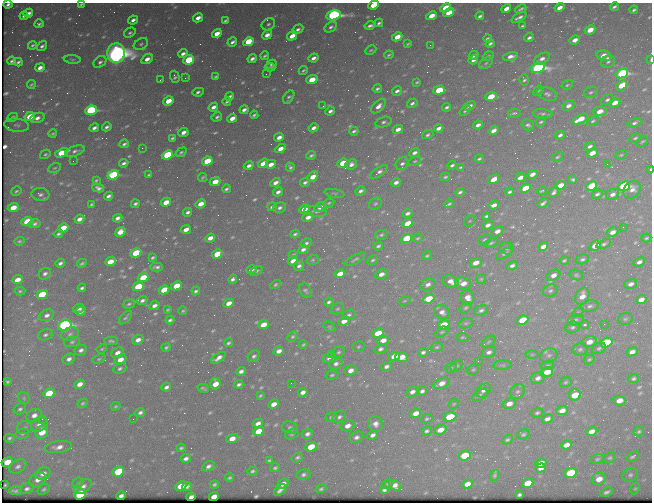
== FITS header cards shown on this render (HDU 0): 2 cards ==
NAXIS1  =                  650 / Width of table row in bytes
NAXIS2  =                  500 / Number of rows in table

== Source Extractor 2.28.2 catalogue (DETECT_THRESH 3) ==
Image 650 x 500 px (HDU 0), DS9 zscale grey, 1 PNG px = 1 image px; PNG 654 x 504 px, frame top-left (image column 1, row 500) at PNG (2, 3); each listed source drawn as its Kron ellipse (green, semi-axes under 4 px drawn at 4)
Background 445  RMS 2.2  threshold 6.63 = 3 sigma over >= 5 px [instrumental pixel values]
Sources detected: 642; of the 642, the 500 brightest by FLUX_AUTO listed and drawn (142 fainter detections omitted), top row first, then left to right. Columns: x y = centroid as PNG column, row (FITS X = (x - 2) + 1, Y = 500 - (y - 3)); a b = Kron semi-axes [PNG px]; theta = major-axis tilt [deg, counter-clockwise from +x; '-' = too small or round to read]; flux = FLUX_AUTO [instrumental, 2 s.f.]
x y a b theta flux
8 4 4 3 - 360
81 4 4 3 - 210
373 5 5 4 - 3100
614 7 4 3 - 310
446 8 5 4 - 4000
559 8 5 3 - 1000
506 9 5 3 - 1100
521 9 6 3 24 260
634 10 4 3 - 290
28 13 5 3 - 600
449 13 6 4 30 3100
333 15 7 5 14 43000
24 16 4 3 - 360
431 16 5 4 - 2100
480 16 4 3 - 350
519 17 8 3 28 490
198 18 5 3 - 960
133 20 5 4 - 600
225 21 4 3 - 270
379 23 4 3 - 290
39 24 4 3 - 290
268 24 7 5 32 430
370 26 5 3 - 440
522 26 4 3 - 220
331 27 7 4 33 390
298 29 6 4 30 440
590 30 5 4 - 2300
130 33 6 4 32 320
217 34 5 4 - 1600
267 35 5 4 - 1100
292 36 5 4 - 1600
397 37 5 4 - 2100
487 38 4 3 - 260
529 38 5 3 - 400
575 40 5 4 - 1100
232 42 5 3 - 490
248 42 5 4 - 7000
141 44 8 5 30 340
408 44 4 2 - 190
490 44 4 3 - 310
32 45 4 3 - 260
430 45 2 2 - 300
42 46 5 4 - 380
371 50 6 4 27 200
116 53 10 8 86 150000
183 54 5 3 - 610
389 55 5 3 - 200
474 55 5 4 - 600
265 56 4 3 - 240
488 56 6 4 20 230
510 56 8 4 12 840
604 56 7 5 -16 1800
313 58 5 3 - 680
72 59 8 3 -5 240
147 59 6 4 33 1100
252 59 4 3 - 530
542 59 9 5 29 720
189 60 6 4 26 7100
473 60 5 3 - 600
651 60 3 2 - 230
12 61 4 3 - 280
18 62 4 3 - 310
100 62 7 5 37 440
608 62 7 6 - 360
486 63 7 5 33 310
271 64 5 4 - 350
270 67 5 4 - 360
40 68 5 4 - 950
538 68 7 5 15 42000
303 70 5 3 - 230
622 73 6 4 24 26000
266 74 2 2 - 280
216 76 4 3 - 230
175 77 6 4 -74 340
185 78 3 2 - 260
160 80 3 2 - 200
312 80 6 4 18 3400
524 80 5 4 - 300
417 82 3 3 - 200
31 84 4 3 - 200
567 85 6 4 31 230
622 85 6 4 32 3900
377 89 5 3 - 330
439 90 6 4 17 4900
397 91 5 4 - 490
538 91 6 4 38 210
198 92 6 3 11 390
591 92 7 5 23 320
547 94 10 6 -22 490
230 96 4 3 - 370
289 97 7 4 55 340
491 97 6 4 21 4000
607 100 7 4 31 380
168 101 5 4 - 2500
227 102 4 3 - 230
412 103 6 4 33 360
615 103 6 4 26 1600
323 106 2 2 - 240
378 106 9 5 43 970
470 106 6 3 32 570
568 106 6 5 - 810
213 107 5 3 - 770
447 107 4 3 - 330
91 110 6 4 23 19000
244 110 5 3 - 570
330 111 5 4 - 480
465 111 6 3 40 260
600 111 7 5 1 1800
514 113 6 3 7 270
543 114 10 4 -4 380
254 115 4 3 - 250
13 117 5 4 - 340
30 117 5 4 - 4100
217 117 5 4 - 300
37 118 7 5 18 750
232 118 5 4 - 1300
580 119 8 4 26 2600
593 121 6 4 35 290
383 122 8 5 15 450
541 122 5 3 - 240
634 123 7 4 19 380
17 125 12 6 -6 550
478 125 5 3 - 640
528 125 6 5 - 390
107 127 5 3 - 390
94 128 5 3 - 520
313 128 5 3 - 640
439 128 5 3 - 820
398 129 5 4 - 900
493 130 5 3 - 830
354 131 4 3 - 320
183 132 5 4 - 900
53 133 4 3 - 200
428 135 6 4 20 320
560 135 5 3 - 460
279 137 5 3 - 880
172 138 4 3 - 250
635 138 6 3 18 240
642 141 6 3 39 200
124 144 4 3 - 330
590 146 5 4 - 460
142 148 2 2 - 920
280 149 5 4 - 1100
75 151 10 5 20 490
181 152 6 4 36 290
62 153 7 4 22 4500
414 153 6 4 26 580
592 153 5 4 - 1700
45 154 5 4 - 250
167 155 6 4 23 13000
311 155 4 3 - 280
621 155 6 4 30 190
557 157 6 4 31 240
479 159 4 3 - 240
73 161 2 2 - 200
207 161 5 4 - 4600
415 161 7 4 27 220
124 163 5 3 - 400
263 163 5 4 - 2000
343 163 5 4 - 3300
271 164 5 4 - 1200
351 164 6 5 - 670
402 164 7 5 45 440
607 164 2 2 - 380
452 165 4 3 - 330
249 166 5 4 - 610
290 167 4 4 - 320
461 167 4 2 - 190
55 168 7 4 26 230
650 169 3 2 - 210
379 172 10 4 36 600
532 174 5 4 - 910
113 175 6 4 21 14000
149 175 4 3 - 210
202 177 5 3 - 210
313 177 6 4 47 2100
445 177 5 3 - 220
520 178 5 4 - 1100
494 179 6 4 35 1800
573 179 4 3 - 250
96 180 4 3 - 200
215 182 5 4 - 2300
305 182 5 4 - 390
396 182 5 3 - 600
275 183 5 3 - 760
561 185 5 4 - 1900
592 186 6 4 26 5800
624 186 6 4 23 23000
98 188 6 4 -15 520
525 188 5 4 - 3700
226 189 4 3 - 290
632 190 10 7 48 1000
16 191 5 4 - 250
360 191 5 4 - 480
542 191 5 2 - 220
278 192 5 3 - 550
460 192 4 3 - 340
510 192 4 3 - 300
554 192 6 3 55 430
334 193 10 3 -9 250
40 194 9 6 -9 510
597 194 5 4 - 330
612 194 7 5 27 690
108 196 5 3 - 490
166 202 5 4 - 2200
329 203 6 4 28 250
543 203 6 3 35 410
92 204 4 3 - 220
135 204 4 3 - 330
201 204 5 4 - 1600
375 204 7 5 37 260
449 204 5 3 - 260
494 205 5 4 - 940
272 207 5 3 - 400
320 207 6 4 30 960
13 208 5 4 - 2400
280 208 6 5 - 470
304 209 5 4 - 1800
316 211 11 5 -7 450
188 212 4 3 - 420
407 213 5 3 - 450
486 216 4 3 - 280
308 217 5 4 - 830
118 218 5 4 - 580
79 219 5 4 - 960
27 221 6 4 21 5000
470 221 6 5 - 230
408 223 5 4 - 2700
35 224 6 4 11 370
488 225 6 4 24 720
623 227 2 2 - 440
63 228 5 4 - 3400
186 229 5 4 - 1200
497 231 6 4 27 870
120 232 5 4 - 1400
612 232 6 4 28 1000
58 234 5 3 - 290
295 234 4 3 - 270
381 235 6 4 20 270
210 238 5 3 - 1000
406 238 6 4 24 6000
417 238 5 3 - 190
646 238 5 3 - 200
485 240 7 5 21 320
19 241 5 4 - 220
306 243 6 4 30 350
491 243 7 4 24 290
604 244 8 4 19 380
378 246 4 3 - 310
595 246 6 4 39 2600
543 247 5 4 - 930
507 248 7 6 - 320
303 249 5 3 - 560
136 253 6 4 28 5500
217 254 5 4 - 3800
504 254 9 4 31 270
293 255 4 3 - 220
427 256 5 3 - 210
152 258 4 3 - 240
355 259 11 4 28 310
582 259 7 5 14 320
313 260 6 4 20 250
373 260 6 4 30 260
564 260 4 3 - 210
293 261 5 4 - 1300
110 262 5 4 - 2500
639 262 6 4 24 620
60 263 5 3 - 430
82 263 5 3 - 250
476 263 6 4 24 1500
299 266 5 5 - 480
512 266 6 4 15 460
156 267 6 3 0 400
251 269 5 3 - 630
256 271 7 3 26 270
45 274 6 5 - 520
340 274 5 4 - 2200
381 274 6 4 21 990
554 275 7 5 26 1000
576 275 7 5 -16 270
143 278 5 4 - 4100
233 279 5 3 - 440
481 279 5 5 - 210
17 280 5 4 - 1600
451 281 8 6 -22 1100
463 283 8 5 -7 1400
276 284 5 4 - 260
428 284 8 5 33 680
631 284 6 4 18 680
176 286 5 4 - 3000
138 287 6 4 26 6300
82 288 4 3 - 350
164 290 5 4 - 3300
20 291 5 4 - 220
196 291 4 3 - 330
305 291 8 5 -53 310
550 291 7 6 - 410
42 294 6 4 25 6500
582 296 9 6 61 1500
468 298 7 6 - 1200
429 299 6 4 22 4000
142 300 5 3 - 410
641 300 5 4 - 1200
405 301 6 4 20 200
329 302 5 4 - 340
229 303 5 4 - 1200
129 304 6 4 17 290
154 306 5 4 - 690
590 306 9 5 12 500
79 308 6 4 18 780
466 308 7 4 38 260
168 309 4 3 - 210
337 309 7 5 30 260
481 310 7 5 19 410
81 311 5 3 - 700
183 311 4 3 - 200
442 312 8 7 - 800
578 312 6 4 35 200
47 315 7 5 22 690
349 315 7 5 18 340
125 318 8 4 45 290
625 319 7 5 16 320
170 320 4 3 - 340
523 320 6 4 22 6200
576 320 8 5 15 340
344 321 6 4 27 1500
466 323 7 5 17 260
604 324 2 2 - 500
65 325 7 5 17 34000
263 325 5 4 - 2000
444 325 6 4 23 4300
585 325 4 4 - 280
329 327 6 4 -31 200
572 327 7 5 10 380
442 332 7 4 27 280
378 333 6 4 24 4100
70 334 9 6 20 510
45 335 7 5 23 420
293 337 6 5 - 250
463 337 6 4 -6 220
138 340 6 4 24 930
383 340 6 4 24 1600
111 341 7 4 -1 320
72 342 8 5 10 350
489 342 8 4 37 270
589 342 7 5 20 1500
228 343 4 3 - 260
606 343 6 4 18 10000
303 344 4 3 - 200
166 347 5 4 - 280
358 347 6 5 - 240
437 347 6 4 16 240
599 348 7 5 26 340
102 349 5 4 - 210
380 349 6 5 - 470
580 349 7 6 - 380
81 350 6 5 - 540
279 351 5 4 - 880
339 352 7 5 44 320
423 352 5 4 - 380
489 352 7 5 23 560
632 352 6 4 24 890
117 353 6 5 - 960
331 354 3 2 - 400
532 355 6 4 1 230
549 355 9 7 22 520
254 356 6 5 - 400
394 356 5 4 - 2100
401 357 6 5 - 1800
218 358 8 4 34 840
329 358 7 5 22 790
69 359 6 5 - 620
99 359 7 4 22 240
589 359 6 4 33 230
120 360 6 4 25 1600
478 361 2 2 - 410
336 364 7 6 - 570
503 365 9 5 2 330
547 365 7 4 19 220
386 366 5 4 - 500
457 366 7 5 40 280
451 368 6 4 20 220
120 369 7 5 25 360
473 369 6 5 - 240
351 370 6 5 - 1100
241 371 5 3 - 530
547 372 6 5 - 2100
332 375 7 4 15 270
538 378 7 5 23 770
634 379 5 4 - 310
7 382 3 3 - 220
566 382 6 4 17 250
291 383 2 2 - 190
441 383 8 5 23 1300
80 384 5 4 - 1200
215 384 6 5 - 2100
239 384 5 3 - 380
166 387 5 3 - 490
203 388 6 3 -23 270
483 390 8 6 40 620
422 391 5 4 - 420
517 391 8 6 41 430
303 392 5 4 - 680
412 392 6 5 - 640
49 393 6 4 25 5000
480 395 8 5 33 350
575 395 6 5 - 4000
260 396 4 3 - 190
24 398 6 5 - 250
620 401 6 5 - 1500
83 403 5 4 - 230
274 404 5 4 - 1100
454 404 5 4 - 200
509 404 7 5 21 1300
116 406 5 3 - 200
20 409 6 5 - 380
562 411 6 4 24 1300
140 412 5 4 - 430
416 413 5 4 - 1300
537 413 6 4 18 300
34 415 8 6 28 900
331 417 6 5 - 340
339 417 7 5 30 400
450 417 6 4 19 5900
42 419 2 2 - 320
133 419 2 2 - 240
427 419 6 4 19 250
547 419 5 4 - 640
258 423 5 4 - 820
39 424 9 6 21 800
375 424 8 7 - 860
347 426 7 5 23 1100
24 427 7 6 - 430
290 428 8 6 -21 370
440 430 6 4 22 1500
258 431 5 4 - 2900
427 431 5 4 - 340
592 431 6 4 24 1000
639 431 5 4 - 250
42 432 7 6 - 2800
22 434 7 5 14 330
292 434 7 5 16 260
307 434 6 4 27 550
523 434 6 5 - 310
373 435 5 4 - 610
356 437 7 5 24 550
9 438 5 4 - 290
232 439 6 4 18 1400
507 440 6 4 29 270
567 445 6 4 21 1100
58 447 14 6 7 1100
311 447 6 4 24 3100
181 448 4 3 - 260
465 456 6 5 - 5100
297 457 6 4 32 300
633 457 7 3 28 290
186 458 5 4 - 540
610 458 6 5 - 260
597 459 7 5 18 280
269 461 4 3 - 240
7 462 6 4 23 2500
541 463 5 4 - 1200
18 466 9 6 30 570
208 466 6 4 31 530
275 468 5 4 - 280
540 468 5 4 - 810
118 471 6 5 - 6900
252 471 5 4 - 300
570 473 6 5 - 7500
43 474 8 6 28 1100
303 475 7 5 11 430
495 475 6 4 67 200
630 475 8 6 26 440
230 478 4 3 - 230
599 479 7 6 - 1800
38 480 9 6 31 1100
78 483 6 5 - 220
528 483 6 4 22 2900
214 484 4 3 - 280
283 484 6 4 39 1200
387 484 6 4 27 210
467 484 5 4 - 1100
5 485 3 3 - 190
395 485 7 5 -35 800
83 486 9 6 36 750
181 486 6 4 24 2500
187 486 5 3 - 430
27 489 7 5 23 440
44 489 6 5 - 280
321 489 5 4 - 270
635 489 6 4 61 210
280 490 7 3 42 530
384 490 4 4 - 340
15 491 6 3 -3 350
607 492 6 3 25 420
80 494 6 5 - 15000
519 495 3 3 - 230
121 496 5 3 - 520
214 496 5 4 - 1200
191 497 5 3 - 550
At the frame edge (FLAGS 8, measured only in part): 5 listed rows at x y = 8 4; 81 4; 373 5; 651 60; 650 169
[142 fainter detections neither listed nor drawn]